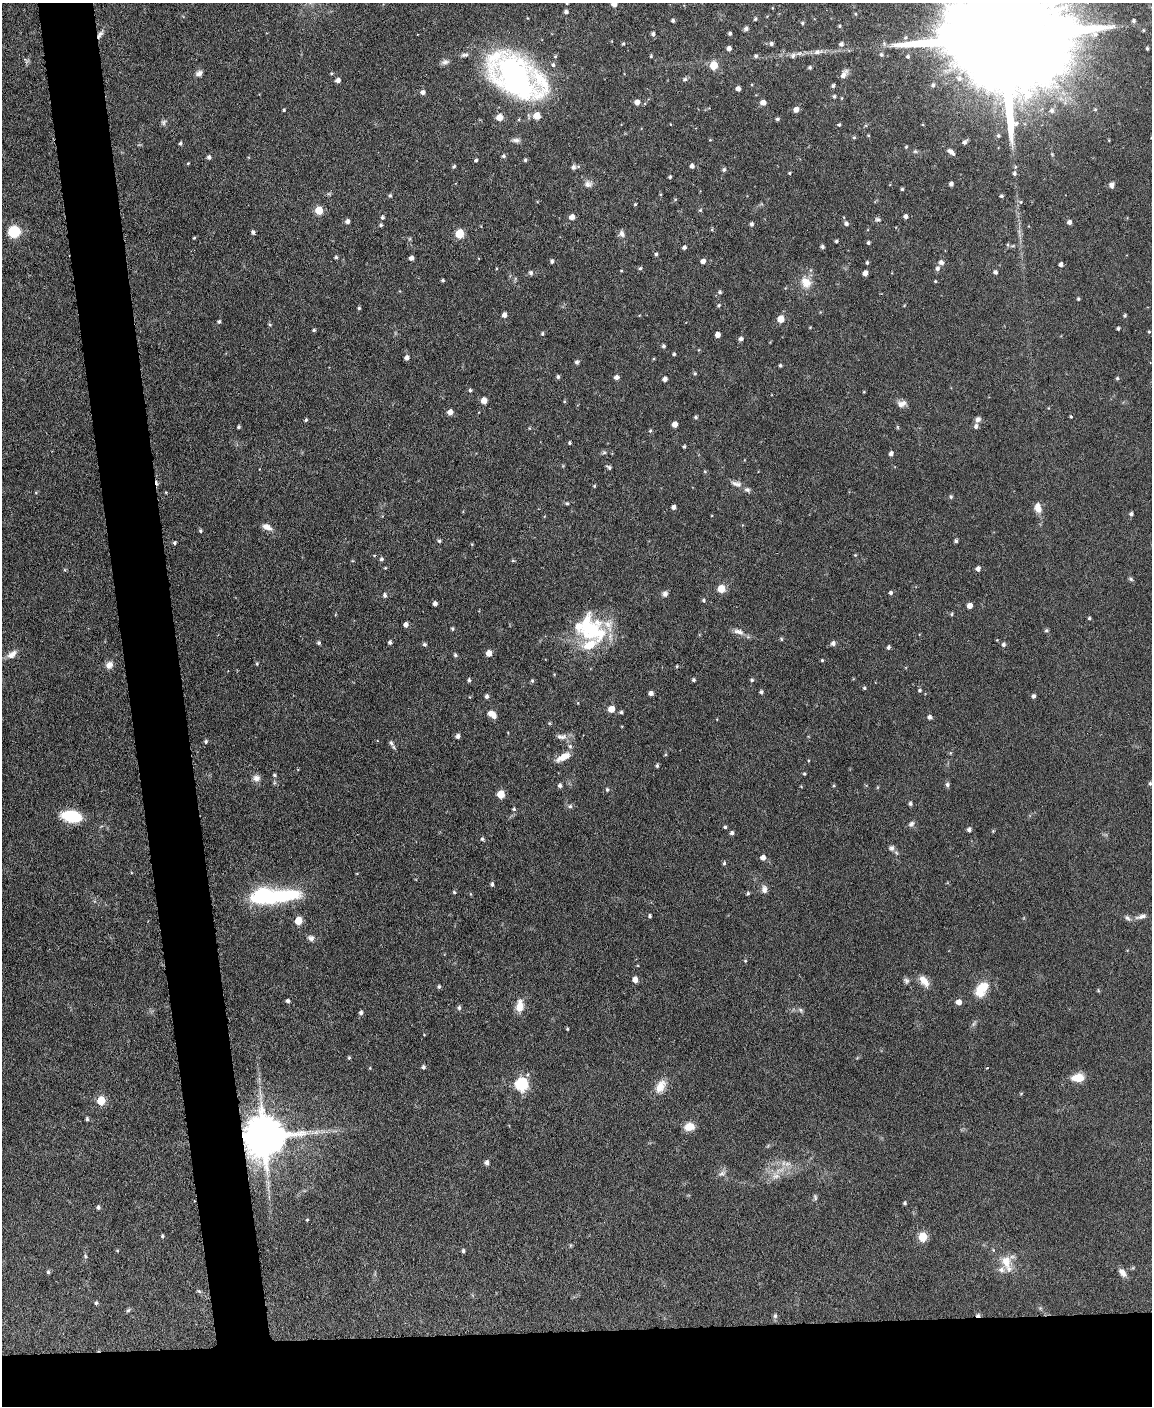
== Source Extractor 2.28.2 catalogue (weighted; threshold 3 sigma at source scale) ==
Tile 11 of 4 x 3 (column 3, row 3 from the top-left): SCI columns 2304-3453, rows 241-1644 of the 4605 x 4580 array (HDU 1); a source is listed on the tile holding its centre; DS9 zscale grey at full resolution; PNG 1154 x 1408 px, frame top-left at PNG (2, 3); no overlay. Shown black and unused: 10% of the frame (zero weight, under 3 of 6 exposures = <1% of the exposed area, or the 3 px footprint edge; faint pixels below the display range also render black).
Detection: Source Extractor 2.28.2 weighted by HDU 2 'WHT'; one run over the whole footprint, this tile lists its part. Background 0.0896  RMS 0.0041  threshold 0.017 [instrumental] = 3 sigma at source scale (4.09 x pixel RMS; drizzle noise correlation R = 1.36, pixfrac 0.8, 0.05/0.05 arcsec/px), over >= 5 px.
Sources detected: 330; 2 inside a brighter object's white glare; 1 cosmic-ray / hot-pixel residue — not listed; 7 inside a brighter listed object's ellipse — not listed separately; the other 320 listed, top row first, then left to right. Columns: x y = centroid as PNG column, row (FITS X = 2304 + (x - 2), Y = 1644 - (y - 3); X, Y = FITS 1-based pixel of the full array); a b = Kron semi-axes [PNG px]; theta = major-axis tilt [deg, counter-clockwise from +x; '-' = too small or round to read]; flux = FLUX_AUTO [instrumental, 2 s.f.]
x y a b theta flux
567 3 4 4 - 0.5
614 4 5 4 - 2.9
772 8 4 3 - 0.29
566 12 4 4 - 1.1
755 19 4 4 - 0.72
673 20 4 4 - 0.83
1133 21 4 4 - 0.81
802 23 5 4 - 0.55
840 26 4 3 - 0.49
746 28 5 4 - 1.2
730 33 4 3 - 0.83
100 34 14 5 56 1.6
653 34 5 4 - 1
1006 36 80 22 2 27000
623 44 5 3 - 0.41
771 44 5 4 - 1
841 44 6 6 - 1.2
729 48 5 4 - 1.5
1147 48 3 3 - 0.63
818 52 14 7 9 2.1
465 55 10 5 9 1.2
881 55 5 5 - 0.8
651 56 4 4 - 0.43
756 56 5 4 - 0.83
793 56 8 7 - 1.3
445 62 10 7 15 1.5
553 65 5 5 - 0.83
714 65 5 5 - 11
810 67 4 4 - 0.74
199 73 9 6 26 1.5
331 73 4 4 - 0.44
844 74 13 6 57 2.3
515 76 51 30 -34 130
959 78 8 7 - 1.7
685 79 6 5 - 0.92
338 80 5 4 - 1.7
752 85 4 3 - 0.31
933 85 6 5 - 0.99
833 86 4 4 - 0.78
738 89 4 4 - 1.8
423 92 5 5 - 1.4
834 96 5 4 - 0.72
637 102 5 5 - 2.4
763 102 5 5 - 2.6
1095 109 4 4 - 0.51
284 110 3 3 - 0.48
796 110 5 5 - 2.5
1052 111 7 6 - 1.5
537 116 5 5 - 6.2
499 117 5 5 - 5
519 119 5 3 - 0.34
777 119 5 4 - 0.7
163 122 7 7 - 0.95
839 125 4 3 - 0.62
868 135 4 3 - 0.35
998 136 5 4 - 0.67
854 137 5 4 - 0.56
516 140 12 6 -5 1.4
710 140 4 3 - 0.31
964 142 5 3 - 1.1
180 143 4 4 - 0.68
906 147 4 3 - 0.42
915 151 6 5 - 0.63
951 152 9 4 -39 1.9
503 156 5 5 - 0.8
209 157 5 4 - 1.1
476 160 4 4 - 0.65
525 160 4 4 - 0.72
188 163 4 3 - 0.3
454 166 5 4 - 0.67
692 166 4 4 - 1.3
573 167 6 6 - 1.4
724 170 5 5 - 0.9
790 173 4 3 - 0.42
1014 173 6 5 - 0.98
670 177 4 3 - 0.59
588 184 9 9 - 1.9
951 184 4 4 - 1.5
1111 185 7 6 - 1.4
902 189 3 3 - 0.61
660 194 4 3 - 0.38
390 195 5 4 - 0.6
1001 196 4 4 - 0.72
1021 202 5 5 - 0.6
635 204 4 3 - 0.37
319 210 5 5 - 9.6
700 210 4 4 - 0.56
906 216 4 4 - 1.4
382 217 5 4 - 0.78
572 217 5 5 - 2.6
878 219 8 5 -15 0.86
347 221 5 5 - 1.4
1069 222 4 4 - 1.6
846 223 6 5 - 0.9
751 224 4 4 - 0.97
381 225 4 4 - 0.68
712 229 5 3 - 0.43
14 231 11 10 - 11
253 232 4 4 - 0.95
460 234 5 5 - 15
622 234 9 6 -76 1.6
194 238 3 3 - 0.42
836 241 3 3 - 0.66
868 242 4 3 - 0.76
1008 244 6 3 -90 0.49
684 247 4 4 - 1
822 247 5 4 - 0.97
656 254 4 4 - 0.71
336 257 4 4 - 0.67
411 258 4 4 - 1.6
552 261 5 4 - 0.9
703 261 4 4 - 1.9
867 262 4 3 - 0.7
941 262 7 6 - 1.2
1061 264 4 4 - 1.3
640 268 5 4 - 0.74
937 268 6 5 - 1.3
621 271 4 3 - 0.34
995 272 5 5 - 1.1
531 273 6 5 - 0.96
865 273 4 4 - 2.4
443 280 3 3 - 0.6
935 281 4 3 - 0.41
806 282 14 11 -57 5.6
720 292 5 5 - 0.75
1078 299 4 3 - 0.52
719 305 5 4 - 0.63
359 308 4 3 - 0.61
504 315 5 4 - 1.9
1125 315 4 3 - 0.66
781 319 5 5 - 6.4
219 322 4 4 - 0.68
810 327 4 3 - 0.29
1118 329 3 3 - 0.75
314 330 4 4 - 0.61
1149 332 4 3 - 0.41
542 333 4 4 - 0.63
718 335 4 4 - 2.8
741 339 4 4 - 1.3
663 346 5 4 - 0.77
674 354 3 3 - 0.6
407 358 4 4 - 1.6
577 362 5 4 - 1
780 365 3 3 - 0.64
695 374 5 4 - 0.52
558 377 4 4 - 0.8
616 377 5 4 - 1.6
1117 378 4 4 - 0.6
665 379 4 4 - 2
470 390 4 4 - 0.69
484 400 5 5 - 3.9
901 404 11 8 18 2.2
450 412 5 5 - 2.4
1071 416 4 3 - 0.44
696 417 4 4 - 0.72
978 419 7 7 - 1.2
306 420 4 3 - 0.7
675 424 5 4 - 3.1
976 426 6 5 - 1.3
238 427 4 4 - 0.65
897 427 6 4 -89 0.44
529 428 5 3 - 0.33
650 431 5 4 - 0.51
570 443 3 3 - 0.62
684 446 3 3 - 0.62
604 452 6 5 - 0.68
891 454 5 4 - 1.5
609 467 6 4 -30 0.91
705 471 5 4 - 0.45
736 484 15 7 -13 2.1
594 486 4 3 - 0.45
166 492 3 3 - 0.36
951 497 5 4 - 0.73
567 503 5 4 - 0.57
674 507 4 4 - 1.4
1038 508 13 8 -73 3.2
1131 514 4 4 - 1
267 527 12 7 -27 2.8
200 531 4 4 - 0.62
439 541 5 4 - 0.73
956 541 3 3 - 0.88
174 543 4 3 - 0.74
472 544 4 3 - 0.35
855 555 4 4 - 0.35
381 559 5 5 - 0.8
513 561 6 4 -1 0.41
978 569 5 4 - 1.6
1131 579 7 4 -28 0.69
721 589 5 5 - 9
891 593 4 4 - 0.91
665 594 7 6 - 1.3
385 595 6 5 - 0.96
703 600 5 4 - 0.64
435 604 4 4 - 1.4
970 606 4 4 - 2.9
952 614 4 3 - 0.56
1089 618 4 3 - 0.67
406 625 5 4 - 1.7
588 627 40 29 -38 32
452 629 4 4 - 0.63
1046 630 4 4 - 0.76
739 632 15 7 -20 2.5
781 639 4 4 - 0.56
997 640 3 3 - 0.28
390 642 4 4 - 0.85
319 643 5 4 - 0.77
833 643 5 5 - 1.4
425 644 5 4 - 0.81
1003 645 5 5 - 0.97
888 647 4 4 - 0.84
489 653 5 4 - 3.7
12 654 14 8 36 2.9
455 655 5 4 - 0.73
822 660 3 3 - 0.46
257 664 5 3 - 0.53
109 665 10 9 - 2.4
677 666 4 3 - 0.4
469 680 4 4 - 0.73
694 680 4 4 - 0.68
752 680 5 4 - 0.72
532 681 5 4 - 0.58
864 688 4 3 - 0.63
920 690 5 4 - 0.56
761 692 4 4 - 0.81
651 693 4 4 - 1.6
486 696 5 4 - 1
1034 696 5 4 - 0.88
578 703 5 3 - 0.33
611 709 5 5 - 4.5
621 712 5 4 - 0.7
492 714 10 6 -38 3.6
930 717 5 4 - 1.2
458 736 5 4 - 1.4
561 736 16 7 0 2.3
206 741 4 4 - 0.73
391 743 8 5 -48 1.2
570 746 6 5 - 1
665 755 5 3 - 0.39
564 757 18 7 27 4.8
657 766 4 3 - 0.77
804 774 3 3 - 0.54
274 775 5 4 - 0.53
256 778 9 9 - 2
1150 783 6 5 - 0.57
560 785 5 4 - 1.1
834 785 5 3 - 0.39
947 785 7 5 -84 0.9
607 789 5 4 - 0.64
501 794 5 5 - 9.7
910 803 4 4 - 0.84
570 806 6 6 - 0.88
514 809 4 4 - 0.61
72 816 20 11 -12 17
911 824 8 6 42 1.2
725 827 4 3 - 0.63
969 830 4 4 - 1.3
993 831 4 4 - 0.35
732 833 4 4 - 1
482 839 5 4 - 0.72
891 848 8 8 - 1.4
763 858 5 5 - 2
724 863 5 4 - 0.61
492 884 4 4 - 0.88
764 889 11 8 -87 1.8
454 892 4 4 - 0.59
748 893 5 4 - 0.58
281 896 54 16 7 29
650 916 4 3 - 0.65
1141 916 16 6 16 1.9
298 921 5 5 - 8.2
311 938 8 8 - 1.5
745 961 4 4 - 0.4
635 979 5 5 - 2.9
906 981 8 7 - 1.1
924 981 16 9 -51 3.8
439 987 5 4 - 0.69
981 988 20 12 30 7.5
1098 990 5 4 - 0.42
288 1001 4 4 - 1.1
959 1002 5 5 - 2.6
519 1006 13 7 82 5.4
459 1008 5 5 - 0.95
800 1010 8 5 -28 0.91
361 1013 5 4 - 1.1
974 1024 9 4 55 0.82
567 1029 3 3 - 0.46
424 1035 4 2 - 0.26
349 1058 4 4 - 0.53
423 1067 4 4 - 0.93
370 1068 4 3 - 0.37
987 1068 4 2 - 0.31
1078 1078 14 9 5 5.5
521 1084 6 6 - 54
660 1086 20 11 58 5.1
1021 1093 5 3 - 0.36
101 1101 5 5 - 14
87 1119 4 3 - 0.76
689 1127 11 9 12 4.6
264 1137 12 12 - 1700
487 1163 5 5 - 1.4
787 1164 10 6 6 1.9
722 1173 12 8 31 1.7
775 1176 12 11 - 3.6
815 1197 9 4 -73 0.73
905 1203 4 3 - 0.68
98 1207 5 4 - 0.89
307 1220 3 3 - 0.38
162 1236 5 4 - 0.62
923 1237 5 5 - 16
117 1251 4 4 - 0.4
463 1251 4 4 - 0.82
85 1256 7 5 -69 0.65
1007 1263 25 12 -71 6.9
48 1272 5 4 - 0.74
1122 1273 12 7 -50 2.2
199 1291 6 5 - 0.6
96 1303 5 4 - 0.59
128 1310 7 4 51 0.65
978 1315 6 5 - 0.92
775 1316 7 5 88 0.97
Overlapping masked pixels (flux is a lower limit): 3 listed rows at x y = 100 34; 264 1137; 978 1315
Isophote crosses this tile's border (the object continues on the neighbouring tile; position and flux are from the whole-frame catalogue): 3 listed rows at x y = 567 3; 614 4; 1006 36